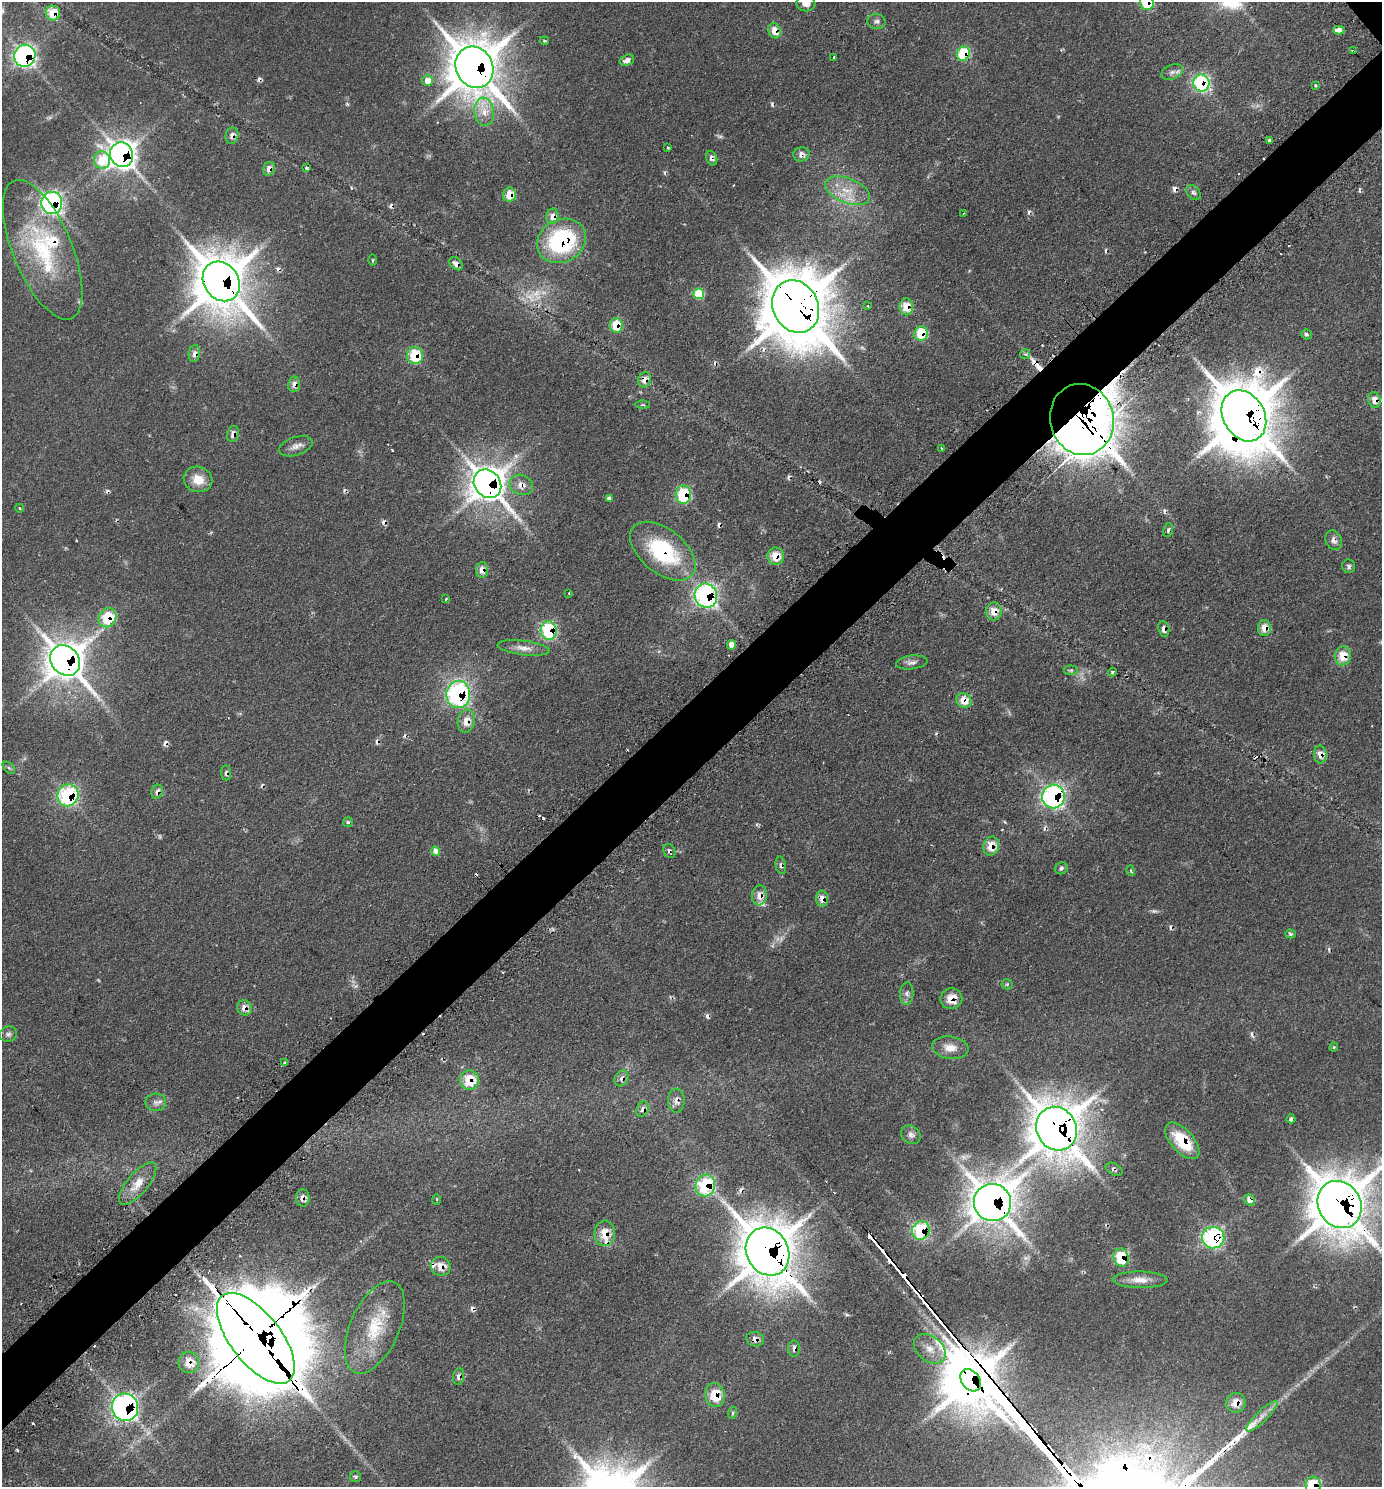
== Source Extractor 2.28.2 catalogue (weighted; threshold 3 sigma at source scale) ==
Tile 7 of 4 x 4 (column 3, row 2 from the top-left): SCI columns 3090-4469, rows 3022-4506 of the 6036 x 6039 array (HDU 1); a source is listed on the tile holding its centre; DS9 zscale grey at full resolution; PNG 1384 x 1489 px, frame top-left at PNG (2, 2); each listed source drawn as its Kron ellipse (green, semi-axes under 4 px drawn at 4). Shown black and unused: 5% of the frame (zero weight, under 2 of 3 exposures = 4% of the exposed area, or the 3 px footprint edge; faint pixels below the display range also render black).
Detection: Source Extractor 2.28.2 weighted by HDU 2 'WHT'; one run over the whole footprint, this tile lists its part. Background 0.136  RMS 0.0079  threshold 0.0356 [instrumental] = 3 sigma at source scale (4.5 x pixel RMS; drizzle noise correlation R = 1.50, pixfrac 1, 0.05/0.05 arcsec/px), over >= 5 px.
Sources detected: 204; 5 too faint to see at this stretch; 1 inside a brighter object's white glare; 41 cosmic-ray / hot-pixel residue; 1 long thin detection or spike segment (spike, bleed or trail) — neither listed nor drawn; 6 inside a brighter listed object's ellipse — not listed separately; the other 150 listed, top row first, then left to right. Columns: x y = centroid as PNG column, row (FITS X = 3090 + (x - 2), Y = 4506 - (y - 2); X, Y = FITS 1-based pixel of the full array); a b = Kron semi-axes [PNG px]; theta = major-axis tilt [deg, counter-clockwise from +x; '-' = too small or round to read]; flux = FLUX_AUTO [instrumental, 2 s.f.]
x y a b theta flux
806 3 9 8 - 4.9
1147 3 7 7 - 33
53 13 7 7 - 17
876 21 9 7 -7 2.6
1339 30 5 4 - 5.6
774 31 8 6 -70 11
544 41 5 3 - 0.79
1353 51 3 2 - 1.1
963 54 7 6 - 34
25 56 11 10 - 200
834 57 3 3 - 1.4
627 60 7 5 21 5.2
474 67 21 18 -63 2600
1172 72 11 7 24 3.6
427 81 5 5 - 11
1201 83 8 8 - 110
1315 85 3 3 - 0.84
484 112 14 9 -82 9.4
232 136 8 6 78 4.6
1269 140 4 3 - 1.4
668 148 3 3 - 1.1
801 154 8 7 - 4.3
122 155 12 11 - 560
712 158 7 5 -69 3.8
102 160 9 8 - 23
307 168 4 3 - 2.7
269 169 7 6 - 5.9
847 191 24 12 -21 17
1193 193 8 6 -49 2.2
509 195 7 6 - 13
52 203 11 10 - 180
963 213 3 2 - 0.83
553 216 8 6 77 6.4
561 241 25 21 29 96
43 250 75 29 -67 84
372 260 6 4 90 1
456 264 8 5 -40 4.5
221 281 21 17 -55 3100
699 294 5 5 - 47
796 306 27 22 -63 5100
868 306 4 2 - 0.66
906 307 8 7 - 15
616 325 7 6 - 21
921 334 7 6 - 27
1306 334 5 5 - 1.7
194 353 8 5 81 4.3
1025 354 5 5 - 1.5
415 355 8 8 - 33
645 380 7 6 - 6
294 384 7 6 - 4.9
1374 400 8 6 -74 7.9
643 405 7 4 -1 1.1
1244 416 27 20 -61 3900
1082 419 36 32 -76 2400
233 434 8 6 76 4.6
296 446 17 9 19 5.4
941 448 3 2 - 0.72
198 479 14 12 -19 13
487 484 15 13 -51 1100
521 485 12 10 -25 7.4
683 495 9 7 83 47
609 499 4 4 - 3.3
19 508 4 3 - 0.67
1168 530 7 4 76 2.2
1334 540 10 8 -66 3.8
663 551 38 22 -39 74
776 556 8 8 - 13
1349 566 7 6 - 2.1
482 570 7 6 - 6.4
569 593 3 2 - 0.57
706 596 12 11 - 180
446 599 3 2 - 1.2
994 611 9 7 89 9.4
108 618 10 8 60 30
1264 628 8 6 89 9.5
1164 629 8 5 -81 4.6
549 630 9 8 - 69
732 645 4 4 - 13
524 648 26 7 -7 7.2
1343 656 9 8 - 15
65 660 16 14 -50 1400
912 662 16 7 8 3.7
1071 670 7 5 -7 1.5
1112 672 4 3 - 1.5
458 694 13 12 - 120
964 700 8 7 - 14
466 721 11 8 80 9
1320 755 9 6 -83 6.7
9 768 7 4 -45 1.4
226 773 7 5 -84 2.3
157 792 7 6 - 4.6
68 795 11 10 - 81
1053 796 12 11 - 160
348 822 5 4 - 1.1
991 846 9 8 - 13
436 851 5 4 - 9.6
669 851 7 5 -63 2.2
781 865 9 5 -77 2.2
1061 868 7 5 30 2
1131 871 5 3 - 0.86
759 895 10 7 84 6.8
822 899 8 6 -90 6
1291 934 5 4 - 1.3
1007 984 5 5 - 1.1
907 994 11 6 88 3.2
951 999 11 10 - 12
244 1008 8 7 - 6
8 1034 9 7 20 2.6
1334 1047 4 4 - 0.76
950 1048 18 11 -8 9.3
284 1063 3 3 - 1.3
622 1078 8 6 63 4.3
469 1080 10 9 - 20
676 1101 12 8 88 4.7
156 1102 10 9 - 3.9
642 1109 8 5 66 3.5
1291 1119 4 4 - 2.6
1056 1129 22 20 -62 2300
911 1135 10 8 -37 3.7
1182 1141 22 11 -48 30
1114 1169 9 5 -29 2.3
138 1184 26 10 50 12
705 1185 11 10 - 57
303 1198 8 7 - 5
437 1200 5 3 - 0.84
1249 1200 6 5 - 8.2
992 1202 19 18 - 1300
1340 1205 24 21 -58 2400
921 1230 9 8 - 57
605 1233 13 10 89 13
1213 1238 11 10 - 110
768 1252 25 21 -62 2800
1121 1257 9 7 -77 31
441 1266 10 9 - 8.5
1140 1280 27 8 -1 9.4
375 1327 49 24 66 45
256 1338 54 25 -52 19000
755 1339 9 7 -15 4.3
794 1349 8 6 -87 3.7
930 1349 18 12 -39 10
189 1362 11 10 - 13
459 1376 8 5 82 3.8
971 1380 12 9 -52 2300
715 1395 12 9 -79 19
1236 1403 10 9 - 9.4
125 1407 14 13 - 200
732 1413 6 4 70 1.2
1262 1416 21 5 44 6.9
355 1477 5 5 - 1.7
1313 1486 9 7 -83 34
Overlapping masked pixels (flux is a lower limit): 90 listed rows (the first 20) at x y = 1147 3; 53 13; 774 31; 1353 51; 963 54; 25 56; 474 67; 1201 83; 232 136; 801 154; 122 155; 712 158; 269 169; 509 195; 52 203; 553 216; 561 241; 43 250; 456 264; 221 281
Isophote crosses this tile's border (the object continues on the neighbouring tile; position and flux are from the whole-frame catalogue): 4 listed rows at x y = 806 3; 1147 3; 1340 1205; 1313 1486